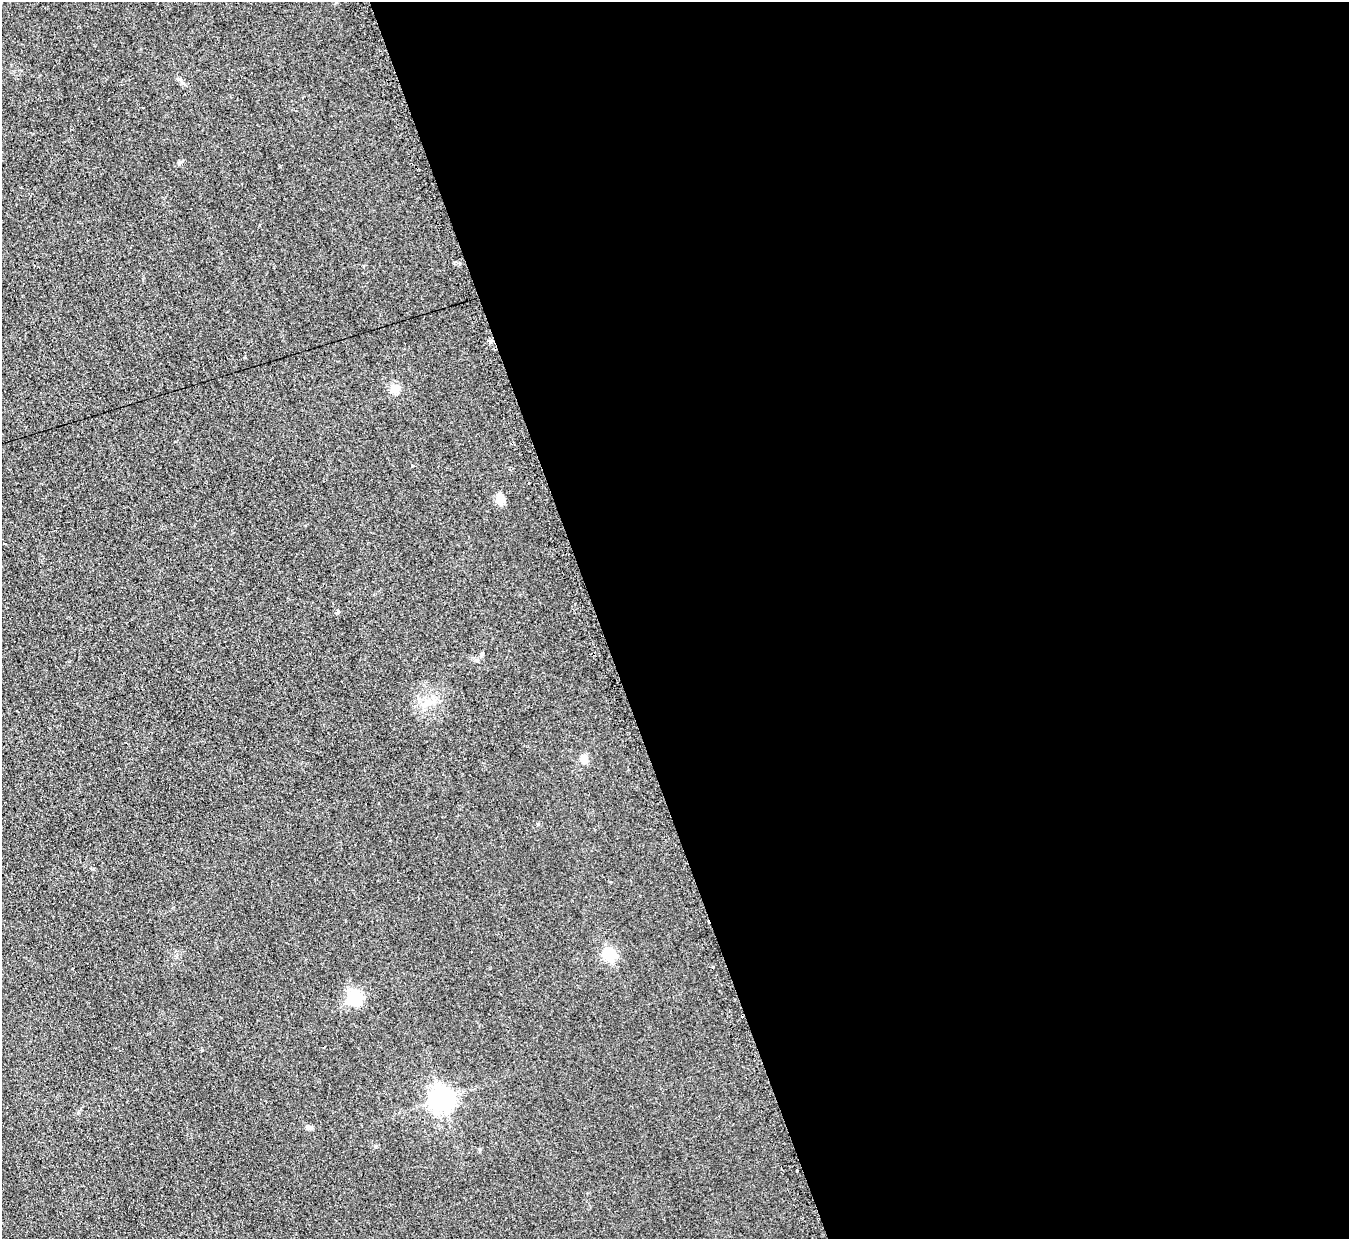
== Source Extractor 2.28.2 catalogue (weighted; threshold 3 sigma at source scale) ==
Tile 8 of 4 x 4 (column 4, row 2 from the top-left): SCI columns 4060-5406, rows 2754-3990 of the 5414 x 5374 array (HDU 1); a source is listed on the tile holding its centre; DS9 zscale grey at full resolution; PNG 1351 x 1241 px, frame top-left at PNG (2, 2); no overlay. Shown black and unused: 56% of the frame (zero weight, under 2 of 3 exposures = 2% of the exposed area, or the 3 px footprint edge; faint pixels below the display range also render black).
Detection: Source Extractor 2.28.2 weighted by HDU 2 'WHT'; one run over the whole footprint, this tile lists its part. Background 0.0903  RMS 0.011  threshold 0.0504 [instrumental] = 3 sigma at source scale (4.5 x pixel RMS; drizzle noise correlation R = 1.50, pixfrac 1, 0.05/0.05 arcsec/px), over >= 5 px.
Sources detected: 15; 2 cosmic-ray / hot-pixel residue — not listed; the other 13 listed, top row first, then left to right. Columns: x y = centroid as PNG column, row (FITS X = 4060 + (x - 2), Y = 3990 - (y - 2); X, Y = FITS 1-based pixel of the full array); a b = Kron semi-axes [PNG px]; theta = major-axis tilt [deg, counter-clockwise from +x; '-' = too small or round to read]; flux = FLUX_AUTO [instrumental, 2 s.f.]
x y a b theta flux
395 388 12 10 -24 8.8
500 499 13 8 -82 10
5 544 3 2 - 1.1
338 612 3 3 - 5.6
482 654 7 4 62 2
428 703 16 6 29 9.2
584 758 9 7 87 8.4
608 954 6 6 - 130
713 967 3 2 - 0.96
354 998 17 15 87 36
442 1099 8 8 - 930
309 1128 8 6 -4 3.1
797 1170 3 2 - 1.7
Unlisted compact peaks at least as high as the median listed source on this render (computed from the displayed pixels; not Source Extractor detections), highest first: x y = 179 163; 412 466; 538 824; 202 1050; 375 1146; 78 1113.